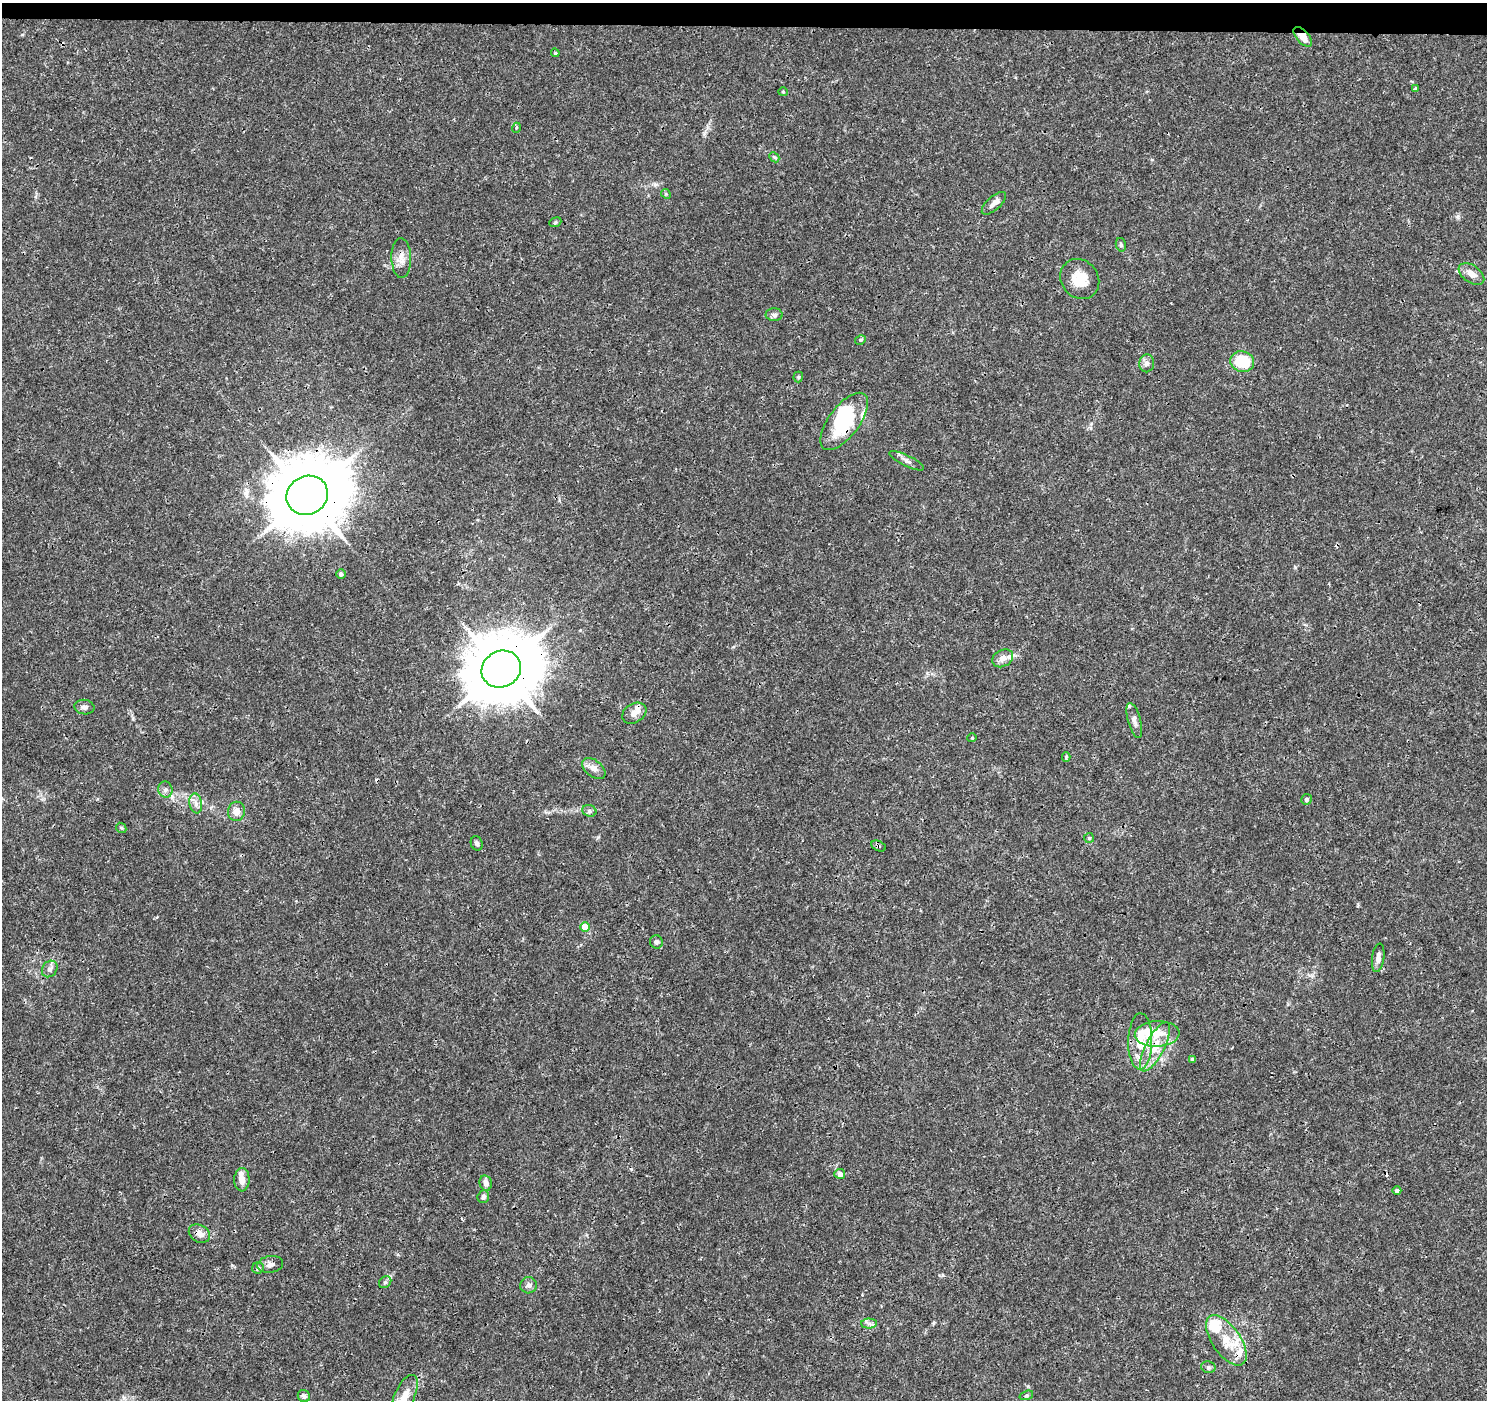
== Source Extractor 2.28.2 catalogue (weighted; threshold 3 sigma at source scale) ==
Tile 2 of 3 x 3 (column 2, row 1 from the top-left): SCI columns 1487-2971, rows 3024-4421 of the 4466 x 4702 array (HDU 1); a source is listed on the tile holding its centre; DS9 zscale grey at full resolution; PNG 1489 x 1402 px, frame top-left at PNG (2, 3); each listed source drawn as its Kron ellipse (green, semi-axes under 4 px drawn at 4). Shown black and unused: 2% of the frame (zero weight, under 3 of 4 exposures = <1% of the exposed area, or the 3 px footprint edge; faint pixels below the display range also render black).
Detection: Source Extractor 2.28.2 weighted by HDU 2 'WHT'; one run over the whole footprint, this tile lists its part. Background 0.00382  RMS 0.0011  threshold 0.0051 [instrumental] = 3 sigma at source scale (4.5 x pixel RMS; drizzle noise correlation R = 1.50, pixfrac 1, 0.0396/0.0396 arcsec/px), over >= 5 px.
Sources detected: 75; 1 inside a brighter object's white glare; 2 cosmic-ray / hot-pixel residue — neither listed nor drawn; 9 inside a brighter listed object's ellipse — not listed separately; the other 63 listed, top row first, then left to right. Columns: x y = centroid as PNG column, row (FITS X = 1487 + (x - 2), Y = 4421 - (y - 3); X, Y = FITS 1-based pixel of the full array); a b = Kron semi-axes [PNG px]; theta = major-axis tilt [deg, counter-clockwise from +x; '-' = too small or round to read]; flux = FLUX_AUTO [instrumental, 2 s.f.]
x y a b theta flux
1303 37 12 6 -48 1.2
555 53 4 4 - 0.14
1415 88 4 3 - 0.16
783 92 5 4 - 0.12
516 128 5 3 - 0.11
774 157 6 4 -43 0.16
666 194 5 4 - 0.13
994 203 15 6 42 0.66
555 222 6 4 22 0.16
1121 245 7 5 -76 0.22
401 258 20 10 -88 1.1
1471 274 14 8 -35 0.92
1080 279 21 18 -51 2.5
774 315 8 6 -2 0.36
860 340 5 4 - 0.2
1242 362 12 10 -16 4.2
1147 363 9 7 83 0.47
798 377 5 5 - 0.16
844 421 34 15 53 7.4
907 461 19 5 -26 0.53
307 495 21 19 31 1100
341 574 5 4 - 0.34
1003 658 11 8 30 0.75
501 669 20 18 29 900
84 707 10 7 -9 0.43
634 713 13 9 32 0.81
1134 721 18 6 -75 0.56
972 738 4 4 - 0.12
1066 757 5 4 - 0.17
594 768 13 8 -39 0.72
165 790 8 7 - 0.41
1306 799 5 5 - 0.3
196 803 10 6 -80 0.53
236 811 9 8 - 1
589 811 7 5 -22 0.26
121 828 6 4 -43 0.15
1089 838 5 5 - 0.16
477 843 7 6 - 0.27
878 846 7 5 -26 0.23
585 927 5 5 - 2.2
656 942 6 6 - 0.28
1378 958 14 6 82 0.64
50 969 9 7 53 0.48
1157 1034 22 12 3 2.4
1140 1041 28 12 89 3.7
1155 1047 27 9 63 2.2
1192 1060 3 3 - 0.25
840 1174 5 5 - 0.57
242 1180 12 7 89 0.91
486 1183 8 6 -77 0.64
1397 1191 4 4 - 0.26
483 1197 6 6 - 0.31
199 1234 11 8 -31 0.76
270 1264 13 8 9 0.54
258 1268 6 5 - 0.21
385 1282 6 5 - 0.22
529 1285 8 8 - 0.45
869 1324 7 5 -1 0.32
1226 1340 29 14 -55 2.9
1208 1367 7 5 -14 0.26
1026 1395 7 4 19 0.19
304 1396 6 6 - 0.35
404 1396 23 10 66 1.6
Overlapping masked pixels (flux is a lower limit): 8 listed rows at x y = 1303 37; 844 421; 307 495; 501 669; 878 846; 1155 1047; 199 1234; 270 1264
Isophote crosses this tile's border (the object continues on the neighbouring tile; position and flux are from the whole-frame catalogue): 1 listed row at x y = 404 1396